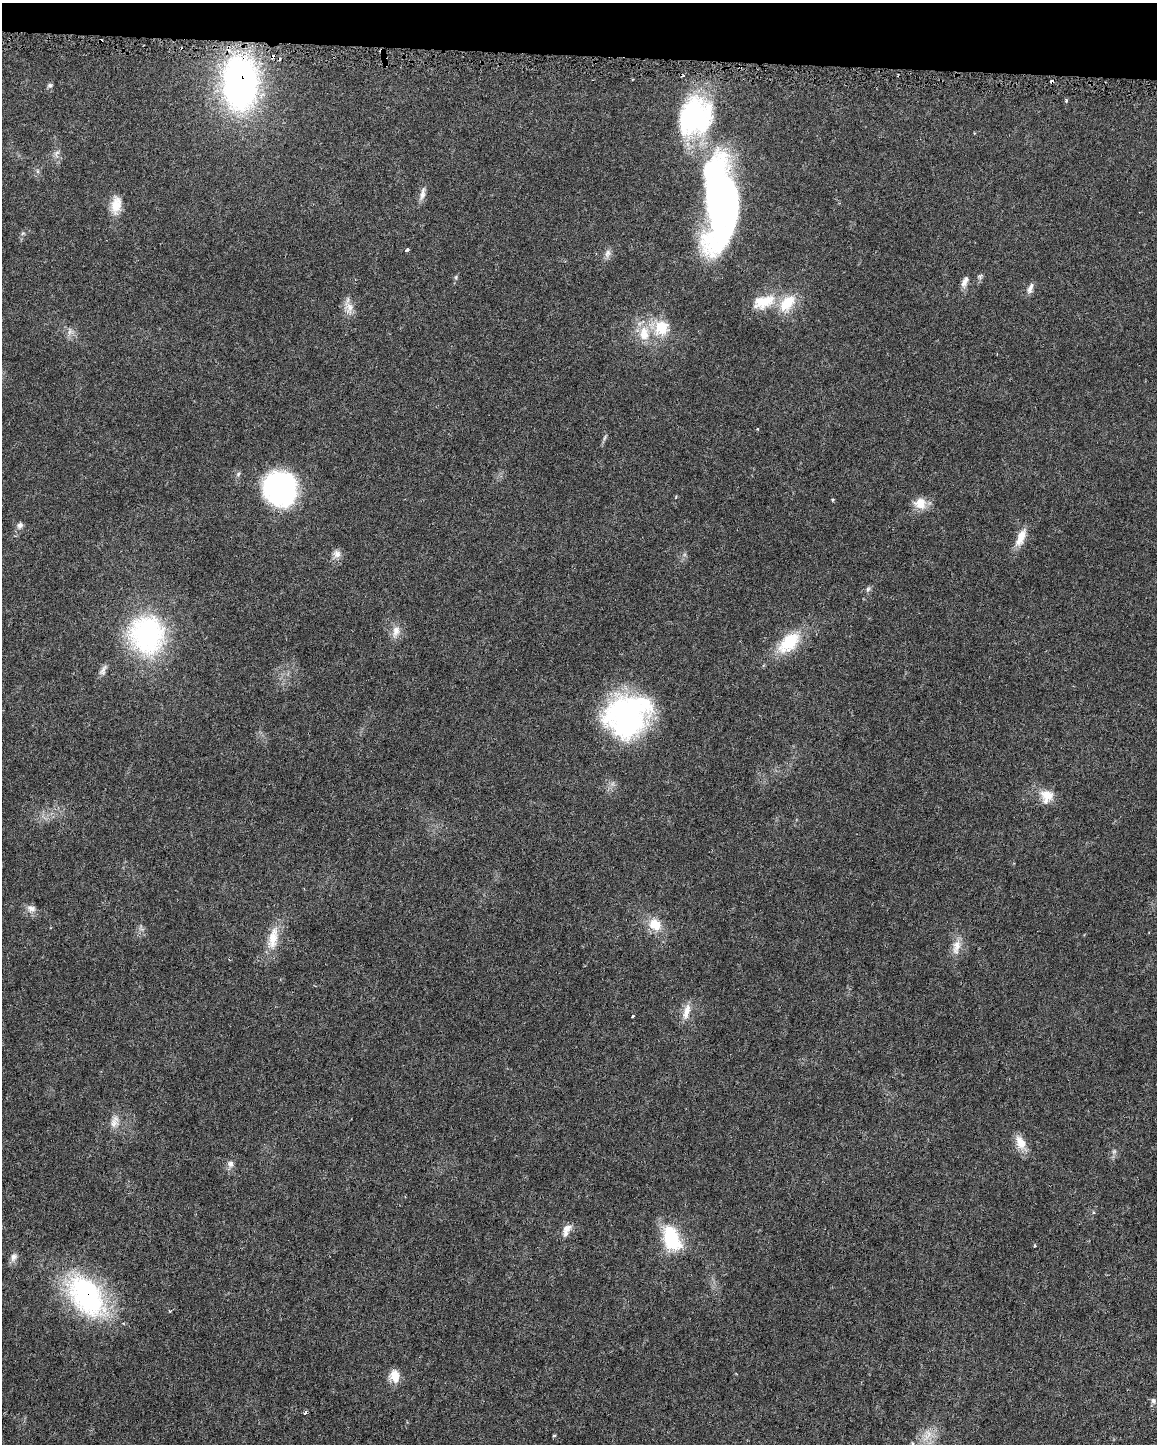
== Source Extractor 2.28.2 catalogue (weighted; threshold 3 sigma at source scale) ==
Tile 2 of 4 x 3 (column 2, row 1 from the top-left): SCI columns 1156-2310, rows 3121-4562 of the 4627 x 4854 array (HDU 1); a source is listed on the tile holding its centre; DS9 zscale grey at full resolution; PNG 1159 x 1446 px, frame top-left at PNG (2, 3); no overlay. Shown black and unused: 4% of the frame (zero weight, under 3 of 6 exposures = <1% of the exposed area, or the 3 px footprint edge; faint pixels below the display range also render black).
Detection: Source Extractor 2.28.2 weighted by HDU 2 'WHT'; one run over the whole footprint, this tile lists its part. Background 0.0283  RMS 0.002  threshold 0.00822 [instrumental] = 3 sigma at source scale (4.09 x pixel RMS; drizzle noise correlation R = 1.36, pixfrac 0.8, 0.0396/0.0396 arcsec/px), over >= 5 px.
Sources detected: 65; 1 too faint to see at this stretch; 6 cosmic-ray / hot-pixel residue — not listed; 2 inside a brighter listed object's ellipse — not listed separately; the other 56 listed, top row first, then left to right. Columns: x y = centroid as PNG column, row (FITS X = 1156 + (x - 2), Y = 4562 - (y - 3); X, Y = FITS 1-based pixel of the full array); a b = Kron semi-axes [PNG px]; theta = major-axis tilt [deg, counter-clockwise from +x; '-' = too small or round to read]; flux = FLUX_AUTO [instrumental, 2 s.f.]
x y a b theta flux
381 50 5 4 - 0.27
385 58 5 4 - 0.99
386 65 4 3 - 0.47
240 82 45 29 -89 70
50 85 7 5 23 0.42
1066 101 5 4 - 0.24
695 117 49 40 67 27
57 153 12 6 71 0.78
423 193 19 7 80 1.1
721 202 79 29 89 97
116 205 25 13 82 2.9
23 233 6 4 18 0.26
406 250 4 3 - 0.38
608 253 12 7 69 0.89
456 277 6 4 72 0.28
965 282 15 7 66 1.1
1030 288 15 6 70 0.94
763 302 32 17 18 5.3
787 303 27 16 50 5.4
349 308 19 12 -70 1.8
661 328 23 21 68 5.7
70 332 11 6 70 0.78
604 438 9 3 71 0.36
281 489 34 32 -73 33
833 500 4 3 - 0.21
920 503 16 14 -11 2.6
20 525 9 8 - 0.71
1021 537 26 10 66 2.7
337 554 11 11 - 1.2
868 589 7 6 - 0.47
396 631 18 10 74 1.8
147 634 39 35 -85 33
789 642 32 18 44 8
103 670 15 7 66 0.85
627 716 48 41 29 37
1047 795 20 14 -13 2.9
31 908 13 8 -13 1.1
655 924 16 13 -46 3.7
273 939 31 14 78 4.2
956 947 23 10 77 2.3
686 1011 25 8 73 2
633 1016 3 2 - 0.23
115 1122 19 10 73 1.7
1020 1142 22 11 -62 2.5
1114 1151 7 6 - 0.45
230 1164 9 8 - 0.83
566 1230 19 9 64 1.5
671 1238 34 20 -69 9.5
1034 1246 4 3 - 0.16
14 1257 11 8 59 0.97
86 1296 43 27 -54 38
394 1376 14 11 -81 2.6
1153 1400 7 7 - 0.48
306 1413 5 3 - 0.39
554 1435 5 3 - 0.19
912 1443 5 4 - 0.36
Overlapping masked pixels (flux is a lower limit): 5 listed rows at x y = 381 50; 385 58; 386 65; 240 82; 86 1296
Isophote crosses this tile's border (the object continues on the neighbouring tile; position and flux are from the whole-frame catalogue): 1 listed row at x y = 912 1443